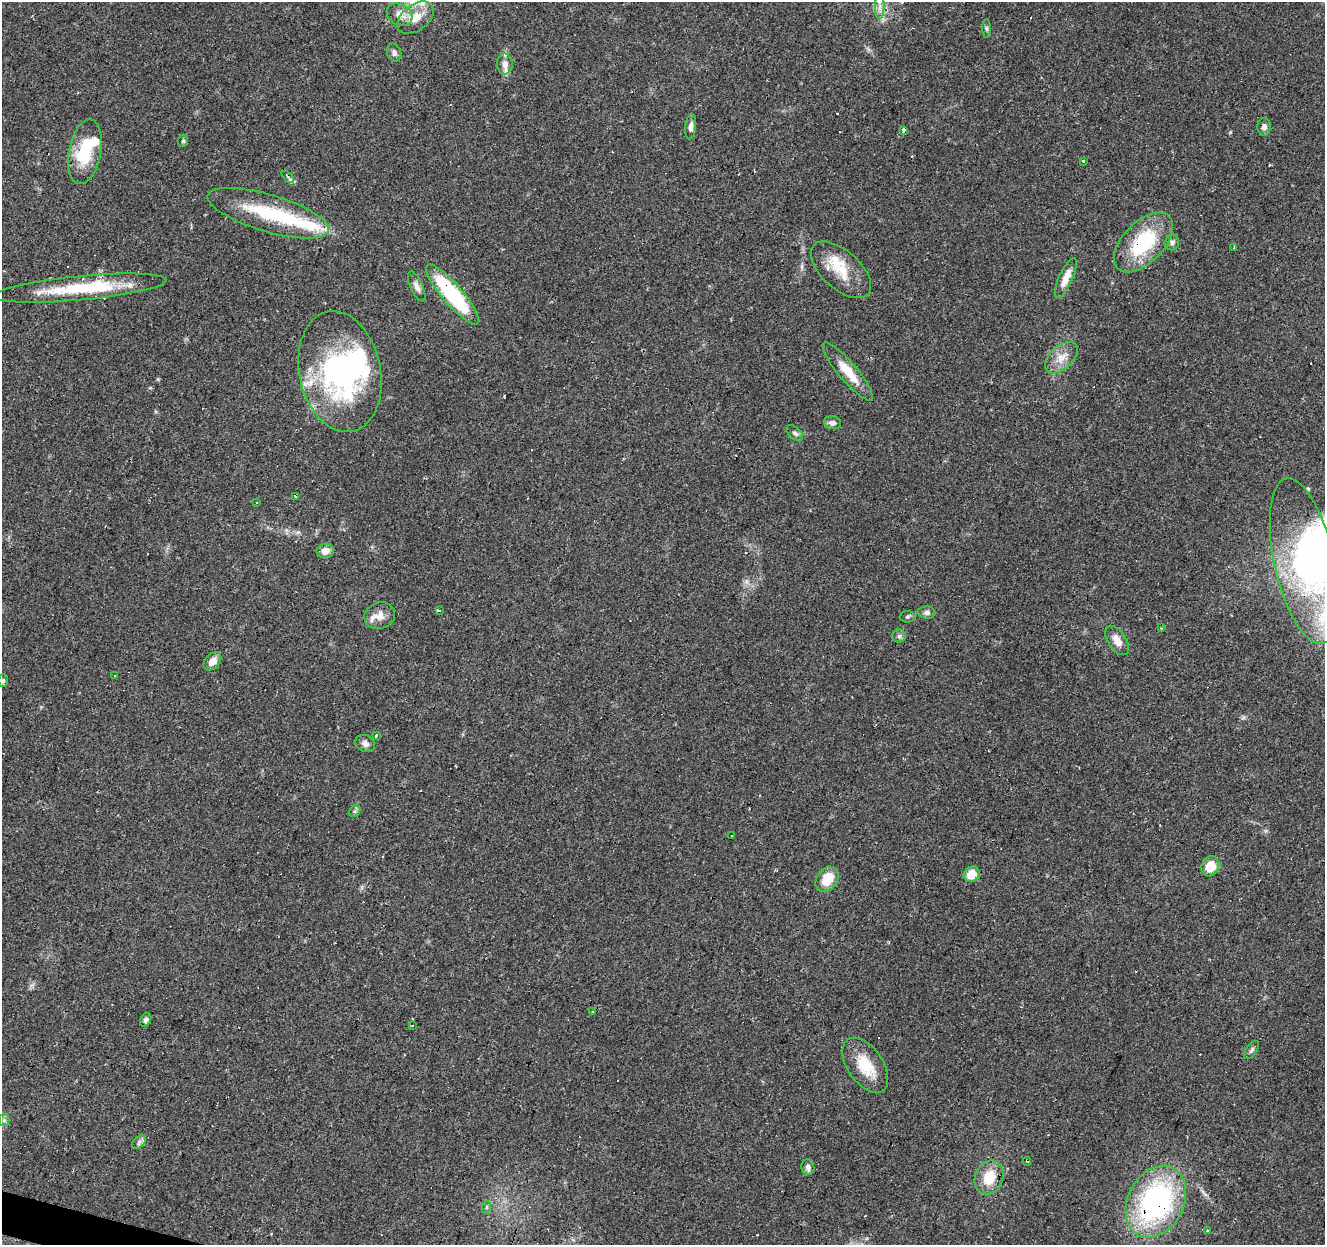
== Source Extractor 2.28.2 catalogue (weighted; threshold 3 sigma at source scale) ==
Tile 7 of 4 x 4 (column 3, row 2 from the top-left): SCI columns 2649-3971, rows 2701-3943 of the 5300 x 5464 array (HDU 1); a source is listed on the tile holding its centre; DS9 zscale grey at full resolution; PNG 1327 x 1247 px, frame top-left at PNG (2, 2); each listed source drawn as its Kron ellipse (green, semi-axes under 4 px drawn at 4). Shown black and unused: <1% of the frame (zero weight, under 2 of 3 exposures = <1% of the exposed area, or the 3 px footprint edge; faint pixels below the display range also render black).
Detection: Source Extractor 2.28.2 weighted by HDU 2 'WHT'; one run over the whole footprint, this tile lists its part. Background 0.0956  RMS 0.0061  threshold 0.0275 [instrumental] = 3 sigma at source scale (4.5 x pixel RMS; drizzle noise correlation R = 1.50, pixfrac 1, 0.0396/0.0396 arcsec/px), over >= 5 px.
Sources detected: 86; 2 inside a brighter object's white glare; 17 cosmic-ray / hot-pixel residue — neither listed nor drawn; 6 inside a brighter listed object's ellipse — not listed separately; the other 61 listed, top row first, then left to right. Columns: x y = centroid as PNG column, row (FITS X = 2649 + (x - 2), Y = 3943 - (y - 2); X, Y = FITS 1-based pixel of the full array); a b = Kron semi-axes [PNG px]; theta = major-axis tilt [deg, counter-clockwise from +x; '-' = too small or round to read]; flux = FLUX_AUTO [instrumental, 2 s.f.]
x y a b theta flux
880 7 12 5 90 2.9
399 15 13 10 -29 6.7
415 18 21 13 37 9.9
987 29 9 4 -88 1.2
394 53 9 7 -68 2.1
505 64 10 8 -85 3.8
691 127 12 5 85 2.8
1264 127 9 7 90 2.8
903 130 4 3 - 3
183 141 6 5 - 0.95
85 152 33 16 79 29
1084 161 4 2 - 0.7
288 177 7 3 -43 6.1
268 213 63 18 -16 42
1143 242 37 20 45 44
1172 242 8 7 - 1.6
1234 248 3 2 - 0.7
841 270 37 19 -42 20
1066 278 21 7 65 7.4
417 287 16 6 -66 3
80 288 87 12 5 41
452 294 39 10 -49 63
1061 358 19 11 43 8.1
340 371 61 40 -78 120
848 371 37 9 -50 13
832 423 9 6 -13 2.3
795 433 10 5 -43 1.8
295 497 4 3 - 3.9
256 502 3 2 - 0.86
325 551 8 7 - 4.8
1304 561 84 30 -78 120
439 610 3 3 - 2.5
927 613 8 6 -5 1.9
380 616 16 13 19 6
907 617 7 6 - 1.2
1161 628 4 3 - 0.62
899 636 6 6 - 1.4
1117 640 16 9 -57 5.9
212 661 10 7 47 4.8
115 676 3 2 - 0.69
3 681 6 5 - 1.1
376 736 3 3 - 3.6
365 743 10 8 -27 2.7
355 811 6 5 - 1.2
731 835 3 3 - 3
1210 866 10 8 62 12
971 874 8 7 - 10
827 879 14 10 55 13
593 1011 3 3 - 2.5
146 1020 7 5 64 1.8
412 1025 3 2 - 0.51
1252 1050 10 5 53 1.5
865 1065 31 17 -55 19
4 1120 5 5 - 1.2
139 1142 8 5 46 1.9
1027 1161 4 3 - 0.7
808 1167 8 6 -80 2.1
989 1177 17 14 66 15
1156 1202 38 28 63 120
487 1207 6 4 72 0.81
1208 1231 4 3 - 2.5
Overlapping masked pixels (flux is a lower limit): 5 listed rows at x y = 288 177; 1143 242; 80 288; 452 294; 1156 1202